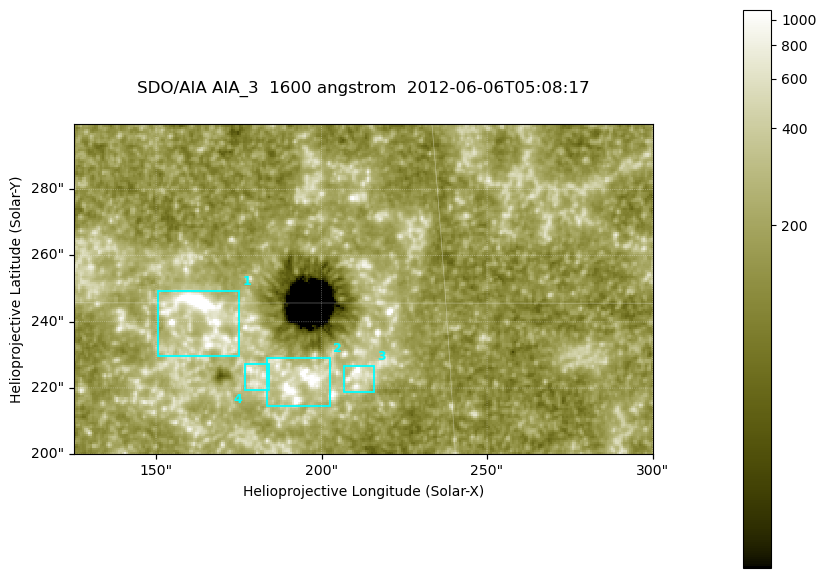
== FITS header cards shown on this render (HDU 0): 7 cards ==
TELESCOP= 'SDO/AIA '
INSTRUME= 'AIA_3   '
WAVELNTH=                 1600
WAVEUNIT= 'angstrom'
DATE-OBS= '2012-06-06T05:08:17.12'
CTYPE1  = 'HPLN-TAN'
CTYPE2  = 'HPLT-TAN'

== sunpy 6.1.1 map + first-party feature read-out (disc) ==
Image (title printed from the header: SDO/AIA AIA_3  1600 angstrom  2012-06-06T05:08:17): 287 x 164 px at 0.609 arcsec/px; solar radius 946 arcsec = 1552 px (partial field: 0.6% of the solar disc is inside the frame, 100% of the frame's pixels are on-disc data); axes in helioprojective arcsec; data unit not stated in the header (colour bar unlabelled)
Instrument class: DISC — disc imager (sunpy class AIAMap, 1600 A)
Bright regions (active regions / flare kernels): reference = the on-disc median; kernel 3 px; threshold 5 sigma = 311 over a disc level ~179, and >= 1.15x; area >= 47 px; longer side >= 3 px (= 1.8 arcsec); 4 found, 4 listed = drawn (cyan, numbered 1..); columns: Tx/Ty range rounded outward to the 2 arcsec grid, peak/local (2 s.f.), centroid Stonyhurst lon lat
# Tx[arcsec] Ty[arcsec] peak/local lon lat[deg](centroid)
1 150..176 230..250 14 +10 +15
2 182..204 214..230 7.6 +12 +14
3 206..216 218..228 6.5 +13 +14
4 176..184 218..228 4.4 +11 +14